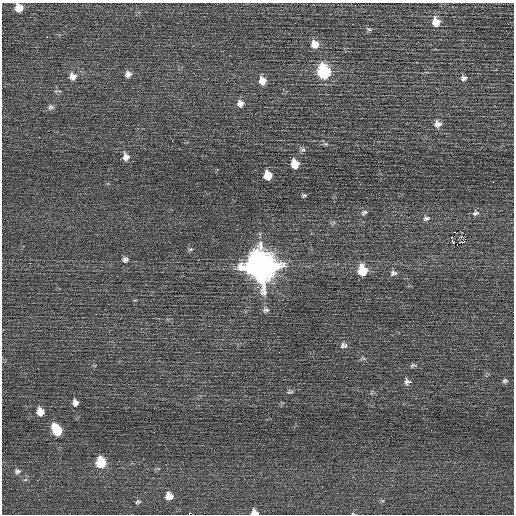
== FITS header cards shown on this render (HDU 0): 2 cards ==
NAXIS1  =                  512 / Axis length
NAXIS2  =                  512 / Axis length

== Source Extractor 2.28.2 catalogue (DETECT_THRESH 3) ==
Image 512 x 512 px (HDU 0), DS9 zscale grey, 1 PNG px = 1 image px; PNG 516 x 516 px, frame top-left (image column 1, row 512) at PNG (2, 3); no overlay
Background 0.298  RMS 0.66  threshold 1.99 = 3 sigma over >= 5 px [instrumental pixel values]
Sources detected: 57; all 57 listed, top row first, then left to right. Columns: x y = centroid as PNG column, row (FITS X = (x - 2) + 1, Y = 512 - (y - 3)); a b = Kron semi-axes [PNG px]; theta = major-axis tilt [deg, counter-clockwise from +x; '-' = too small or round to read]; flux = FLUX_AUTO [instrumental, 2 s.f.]
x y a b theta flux
19 8 8 8 - 600
436 22 10 9 - 600
369 29 10 5 -18 100
47 37 2 2 - 300
9 44 2 2 - 30
315 44 9 9 - 470
323 72 10 8 -77 4400
128 74 9 8 - 220
73 76 10 10 - 340
464 78 9 7 14 170
262 81 9 8 - 490
240 103 9 9 - 280
51 107 9 8 - 150
437 124 10 9 - 270
17 128 2 2 - 22
326 144 7 5 -11 83
303 150 7 7 - 110
126 157 9 8 - 280
295 164 8 7 - 730
268 175 7 7 - 760
493 182 3 2 - 240
304 195 7 5 -3 80
364 212 10 6 27 140
475 213 10 8 24 170
401 215 2 2 - 75
426 218 10 7 12 150
460 231 3 2 - 61
461 236 3 3 - 65
451 238 2 2 - 92
464 241 3 2 - 54
453 242 3 2 - 56
191 249 7 5 14 86
125 260 7 7 - 150
198 260 2 2 - 300
260 266 13 12 - 68000
362 270 9 8 - 1500
393 273 9 7 11 160
266 310 9 7 -5 140
96 314 3 2 - 49
344 345 10 8 2 180
363 359 10 4 -2 89
413 365 10 5 12 110
187 378 2 2 - 150
505 381 6 6 - 100
407 382 8 8 - 180
290 392 9 6 11 110
75 403 7 6 - 210
40 412 8 7 - 460
57 430 10 7 -64 1600
59 447 3 2 - 84
143 458 2 2 - 63
101 462 8 8 - 1500
18 470 4 4 - 280
25 480 6 4 19 64
169 496 8 7 - 450
138 502 8 6 21 95
254 512 7 6 - 310
At the frame edge (FLAGS 8, measured only in part): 2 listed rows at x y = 19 8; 254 512